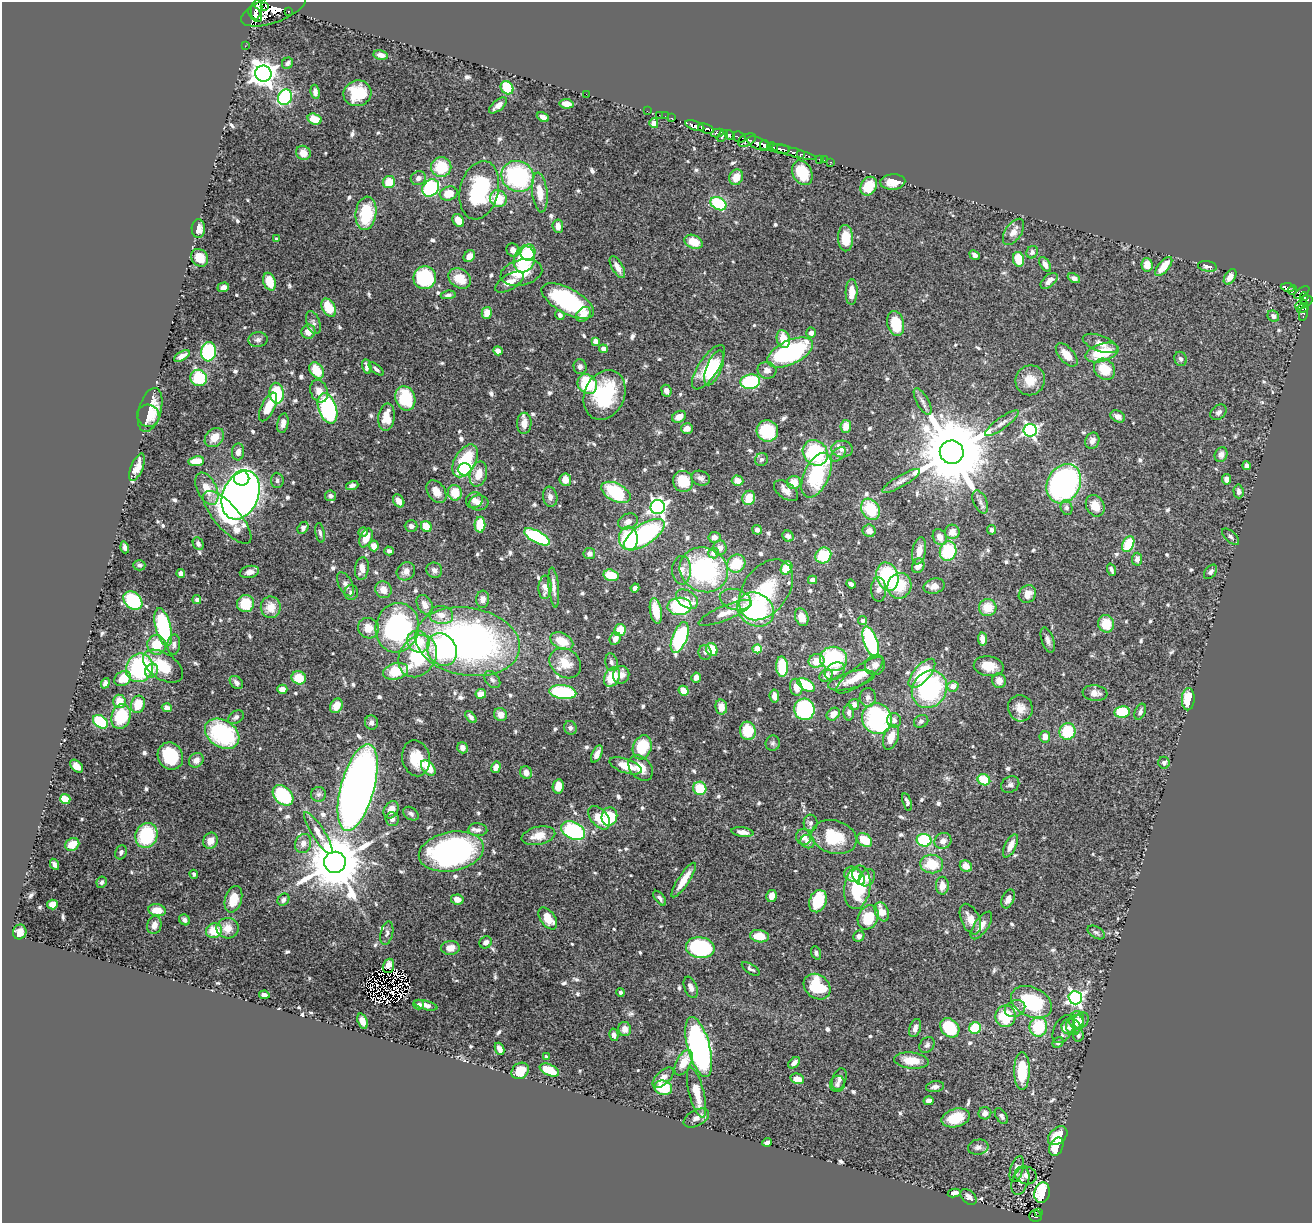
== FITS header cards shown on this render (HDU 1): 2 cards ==
NAXIS1  =                 1310
NAXIS2  =                 1221

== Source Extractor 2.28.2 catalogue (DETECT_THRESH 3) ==
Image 1310 x 1221 px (HDU 1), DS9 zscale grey, 1 PNG px = 1 image px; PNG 1314 x 1225 px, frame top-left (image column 1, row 1221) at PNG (2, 2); each listed source drawn as its Kron ellipse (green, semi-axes under 4 px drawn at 4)
Background 1.06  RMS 0.029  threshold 0.0877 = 3 sigma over >= 5 px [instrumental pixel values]
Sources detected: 748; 4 with non-positive FLUX_AUTO (blend fragments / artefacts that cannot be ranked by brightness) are neither listed nor drawn; of the other 744, the 500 brightest by FLUX_AUTO listed and drawn (244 fainter detections omitted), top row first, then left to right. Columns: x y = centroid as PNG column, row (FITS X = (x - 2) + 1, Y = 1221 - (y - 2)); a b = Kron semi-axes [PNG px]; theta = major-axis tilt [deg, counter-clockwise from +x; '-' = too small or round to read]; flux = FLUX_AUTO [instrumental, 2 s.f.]
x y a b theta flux
264 7 2 2 - 3600
257 9 10 5 80 2500
274 9 34 13 20 6000
288 11 3 3 - 100
255 14 9 5 -55 1800
245 46 2 2 - 15
381 55 7 4 -11 11
287 63 6 5 - 5.3
263 74 8 8 - 2100
507 88 7 6 - 91
315 92 7 4 -82 9.3
357 93 14 12 18 66
586 94 2 2 - 30
285 97 8 7 - 210
566 104 7 4 -9 24
498 105 11 5 39 11
647 111 2 2 - 11
659 115 2 2 - 15
665 116 2 2 - 9.9
543 117 6 4 -26 9.2
672 118 3 2 - 44
314 119 7 5 -17 30
654 123 5 4 - 13
695 126 10 4 -19 990
706 129 8 4 -17 1100
718 133 6 3 8 350
730 135 5 4 - 1100
723 136 7 3 55 460
739 137 7 5 -20 260
747 140 9 6 26 480
759 144 12 6 -22 2400
764 145 5 3 - 1000
773 147 6 3 -33 440
781 149 9 4 -9 1400
792 152 25 4 -15 360
303 153 7 7 - 22
800 154 4 3 - 210
819 159 2 2 - 11
824 160 2 2 - 6.2
830 162 3 3 - 21
441 167 10 10 - 75
802 173 13 9 -63 56
518 176 17 15 -32 250
736 177 8 6 66 26
418 178 8 7 - 11
389 182 6 6 - 37
893 182 12 7 4 27
869 186 10 7 57 42
431 188 9 7 48 210
479 190 30 19 76 200
449 193 9 7 16 35
540 193 20 7 -83 34
498 199 9 8 - 57
718 204 8 6 -30 150
366 213 17 10 83 110
458 220 7 5 -56 28
558 226 7 5 -84 14
198 229 9 6 -88 17
1013 232 15 8 57 18
845 238 13 7 -89 42
277 239 4 3 - 5.4
694 242 9 6 -23 38
513 250 7 6 - 11
528 252 8 7 - 43
1032 252 6 5 - 7.4
975 255 5 4 - 6.6
469 256 6 5 - 15
200 258 9 8 - 34
524 259 13 10 75 130
1018 259 7 5 -78 48
1045 264 8 5 -58 11
1147 265 7 5 -87 25
1164 266 11 5 50 33
1207 266 9 5 -8 8.6
617 267 12 5 -60 17
521 273 21 12 13 60
1230 277 8 5 59 14
425 278 11 11 - 150
460 278 12 9 -32 37
1074 278 6 4 -27 7.7
1049 281 10 5 42 13
269 282 9 6 -72 43
509 282 16 7 31 22
223 287 6 4 18 9.2
1287 287 7 3 -10 170
1292 290 5 3 - 190
852 292 13 6 87 30
1302 292 9 4 34 490
448 295 7 4 9 5.7
1304 296 4 3 - 260
1307 300 6 5 - 380
568 301 29 12 -29 210
1301 305 6 4 28 260
329 308 10 6 -61 52
1303 308 6 3 28 180
487 313 6 5 - 23
1304 313 8 4 75 82
583 314 8 6 46 22
560 315 5 4 - 7.9
1273 316 6 5 - 8
313 323 12 7 -71 7.4
896 324 12 8 -77 65
308 332 7 6 - 24
811 333 5 5 - 8.9
783 339 9 6 -73 39
258 340 10 7 7 8
596 341 4 4 - 17
1100 343 18 8 -21 17
603 349 4 4 - 16
498 351 5 4 - 12
209 352 10 7 84 250
790 352 25 12 25 320
1102 353 17 9 18 76
1067 355 14 7 -49 30
182 356 9 4 29 11
1180 359 7 6 - 6.1
367 366 7 4 -81 9.4
580 367 7 6 - 8
708 367 26 10 56 69
714 368 18 7 68 62
376 369 9 4 -40 5.8
1104 369 11 9 -45 53
317 370 9 6 -56 47
767 370 9 8 - 15
199 378 8 8 - 94
1030 380 15 14 - 36
750 382 10 7 10 170
587 384 10 9 - 120
319 391 11 8 -70 18
666 391 6 5 - 9.7
277 393 10 7 -84 97
604 395 26 20 66 150
405 398 12 10 -71 95
923 401 15 6 -61 10
268 407 15 6 64 40
327 408 16 9 -71 260
150 410 22 11 74 41
1218 412 9 6 40 6.7
148 416 11 11 - 13
1118 416 8 5 -28 11
386 417 14 8 83 35
679 417 7 5 29 17
283 423 10 5 79 11
524 423 10 7 86 21
1002 423 20 5 36 13
846 426 6 5 - 26
687 428 6 5 - 15
1030 430 6 6 - 450
767 431 11 10 - 92
214 437 11 8 44 28
1092 441 8 7 - 9.9
842 449 10 8 -5 13
238 452 8 6 83 15
952 452 12 11 - 29000
815 453 13 11 -48 160
838 454 9 5 43 6.2
1221 455 7 6 - 10
761 459 7 6 - 5.8
196 461 8 5 7 40
465 461 18 10 60 110
1246 465 4 4 - 6.4
137 467 15 6 68 19
465 469 7 6 - 350
478 474 13 8 74 32
817 475 24 12 65 170
241 478 8 7 - 470
701 478 9 7 -17 8.7
1226 479 5 4 - 11
277 480 7 6 - 5.8
565 480 6 5 - 21
683 481 10 10 - 61
738 481 6 5 - 21
901 481 21 6 30 13
794 482 7 6 - 32
1064 484 20 16 62 600
352 485 6 4 17 7
207 489 17 9 -64 35
786 491 14 8 -36 15
1238 491 7 5 -86 5.9
436 492 12 8 -56 21
616 492 16 9 -28 140
455 493 8 7 - 41
241 495 25 17 67 2300
331 496 5 5 - 8.2
550 497 10 7 -80 10
749 498 7 6 - 37
474 500 9 7 33 12
399 501 7 5 -57 18
980 502 12 6 -66 8.1
479 503 9 7 5 16
1095 506 11 9 -61 26
658 507 7 7 - 780
1066 507 8 6 -77 6.3
870 509 11 8 -58 82
227 517 33 12 -49 140
628 521 10 7 24 14
480 525 8 5 89 50
411 526 6 6 - 6.6
426 526 6 5 - 35
303 528 6 5 - 9.3
757 530 5 4 - 6.5
991 530 5 4 - 5.8
869 531 6 6 - 12
363 532 4 4 - 5.3
952 532 7 7 - 19
320 533 10 4 -80 5.3
644 535 23 10 34 300
788 536 6 5 - 11
537 537 14 6 -28 190
714 537 6 5 - 10
940 537 8 6 -62 20
1231 537 10 5 -42 5.7
366 538 10 6 65 31
628 538 12 9 -86 130
198 544 6 5 - 8
1128 544 8 5 64 81
374 546 5 5 - 22
125 547 6 4 -72 6.3
720 548 7 6 - 13
389 551 5 4 - 6
919 551 14 7 79 23
948 551 10 8 76 120
713 553 5 5 - 17
589 554 6 5 - 9
823 555 8 7 - 78
1137 559 6 5 - 9.5
736 564 9 8 - 64
139 565 6 5 - 5.8
918 566 7 6 - 19
362 568 11 7 81 19
787 568 7 5 60 60
434 570 8 7 - 9.9
682 570 14 9 89 17
704 570 25 22 -25 310
1111 570 6 3 -70 5.6
406 571 10 8 44 13
249 572 10 6 11 12
1210 572 8 5 51 6.4
181 573 4 4 - 9.9
611 575 7 5 -16 54
887 577 14 10 -73 200
813 580 4 4 - 9.2
345 584 13 6 -63 9.4
851 584 5 4 - 8.4
899 586 13 12 - 53
934 586 11 7 14 15
545 587 11 6 87 19
554 587 20 5 -84 12
635 588 4 4 - 7
879 589 12 7 -89 13
383 590 8 8 - 18
766 590 34 22 54 110
351 593 7 7 - 8.4
1027 594 9 8 - 20
483 599 8 6 85 13
687 599 12 8 -34 14
133 600 10 8 -42 150
197 600 4 4 - 5.6
735 600 16 10 -17 18
246 603 9 8 - 58
425 605 11 7 -60 18
679 606 12 8 3 170
271 607 10 10 - 34
988 608 9 8 - 40
756 610 19 16 -34 230
656 611 13 6 -80 47
725 613 29 7 22 26
441 615 12 9 -7 22
802 617 9 6 -70 23
863 621 4 4 - 6.7
1106 624 9 8 - 50
163 627 19 7 -75 200
368 628 10 10 - 26
397 628 25 21 78 370
620 630 6 6 - 41
680 637 16 7 69 190
615 639 6 5 - 13
982 639 7 4 -81 15
1048 640 13 6 -73 9.3
562 641 12 8 -27 46
418 642 12 10 -38 58
468 642 52 34 -9 890
871 642 16 7 -71 190
156 645 10 9 - 50
174 645 10 6 87 8.1
757 649 4 4 - 66
442 650 17 14 -60 170
712 650 7 5 -64 54
705 652 7 6 - 5.9
418 656 22 18 56 130
834 659 13 12 - 170
816 661 8 6 11 30
611 662 9 6 -78 8
565 663 17 13 -39 40
875 665 10 9 - 12
163 666 22 13 -34 59
989 666 15 10 -10 36
782 667 10 6 -87 72
139 668 14 13 - 220
152 671 7 6 - 13
396 671 13 8 15 64
835 671 11 8 32 13
922 673 18 8 49 97
621 675 9 8 - 19
860 675 28 9 36 36
826 676 7 5 39 13
612 677 10 7 62 69
299 678 7 6 - 42
696 678 5 5 - 14
123 679 9 7 34 37
492 680 10 6 -49 7.2
851 680 24 8 15 22
999 681 7 6 - 17
236 682 8 5 -43 7.7
105 683 5 4 - 7
806 685 10 5 -30 68
953 686 5 5 - 20
796 687 9 6 -78 18
282 689 5 4 - 17
929 689 19 17 57 260
684 691 5 4 - 35
563 692 13 7 -8 170
1095 693 12 8 -6 16
481 694 5 5 - 24
774 696 6 5 - 14
868 697 9 8 - 8.7
1188 699 11 6 87 53
119 701 7 6 - 30
138 704 9 7 70 38
854 704 5 5 - 8.5
336 706 8 6 61 27
721 707 7 6 - 23
167 708 5 4 - 14
1020 708 13 12 - 24
804 709 11 10 - 170
1122 712 7 6 - 75
1140 712 8 5 66 7.3
849 713 8 5 90 7.3
501 714 7 6 - 16
833 714 7 5 44 16
121 716 13 9 74 86
236 717 8 6 34 6.1
471 717 7 4 -49 7.5
877 719 16 14 -65 270
894 720 7 7 - 10
921 721 7 6 - 6.3
100 722 8 6 -36 120
371 723 7 6 - 8.7
570 728 7 6 - 6.9
748 731 9 8 - 76
1067 731 8 8 - 79
222 734 18 13 -33 210
891 737 13 7 71 29
1045 737 6 5 - 17
773 743 7 7 - 5.4
642 747 12 9 71 85
462 748 6 5 - 11
597 754 9 4 64 14
170 756 14 12 -61 96
416 758 18 13 -77 54
196 760 8 6 43 13
1164 763 6 5 - 5.3
77 766 8 5 -43 17
625 766 17 7 -19 38
496 767 6 4 74 16
428 768 9 5 -48 52
641 768 14 10 -48 28
526 772 6 6 - 13
984 780 6 5 - 54
1010 784 9 7 30 7.2
558 786 7 5 79 26
358 787 45 16 74 2800
700 788 7 6 - 56
318 794 7 7 - 6.1
283 795 12 8 -42 130
65 799 5 5 - 57
907 802 9 4 -72 5.8
391 810 9 7 57 18
411 814 8 6 -33 6.5
609 817 9 8 - 84
599 818 14 8 -49 43
392 819 7 6 - 8.9
811 823 8 7 - 5.8
478 830 9 6 -5 7
573 831 13 8 -26 220
742 832 11 5 -8 14
318 833 24 6 -58 19
146 835 13 11 67 140
538 836 17 9 12 30
804 837 8 7 - 16
834 837 23 16 -16 83
864 840 8 6 -39 48
924 840 7 6 - 110
210 841 8 7 - 20
943 841 8 8 - 14
808 842 7 6 - 9.7
303 843 10 8 72 12
72 844 7 6 - 40
1010 846 12 5 64 17
121 852 7 5 67 6.4
451 852 33 19 10 520
335 862 11 10 - 16000
54 864 6 4 -62 6.9
932 864 11 9 -6 55
966 866 6 5 - 20
194 874 4 4 - 5.4
853 874 9 7 -17 24
859 877 8 5 -58 25
867 878 9 7 51 15
684 880 20 5 57 37
102 882 6 5 - 5.8
942 886 9 6 90 20
857 887 22 13 81 150
772 896 6 5 - 16
660 898 9 4 -52 5.9
233 899 13 8 73 36
457 899 6 5 - 16
1008 899 10 6 67 15
283 900 6 5 - 8.4
818 901 11 8 69 90
52 904 5 5 - 17
157 910 9 6 -9 32
882 912 10 6 -68 30
868 917 13 9 64 69
548 919 12 7 -55 33
970 919 16 9 -66 24
184 920 6 5 - 6.8
154 925 9 7 78 13
981 925 16 7 55 22
228 928 11 10 - 25
214 931 8 7 - 46
20 932 7 6 - 14
1096 932 9 5 -31 5.6
387 933 12 6 77 6.9
759 936 9 6 -9 37
859 936 6 5 - 9.2
486 942 6 5 - 9.4
450 948 9 7 4 18
700 948 14 10 -9 230
816 953 7 4 -69 5.3
388 966 7 5 71 8.7
751 969 10 4 -32 5.2
691 987 11 6 -68 11
817 987 14 11 -39 90
621 992 4 4 - 5.7
264 995 5 4 - 8.8
1075 998 7 6 - 580
1032 1002 22 14 -27 160
419 1005 5 5 - 6.1
426 1005 12 4 -14 14
1015 1009 10 8 25 13
1005 1016 11 10 - 81
1077 1020 8 7 - 11
1081 1020 9 7 56 10
362 1021 8 5 -71 17
1075 1024 10 8 48 12
1038 1027 10 9 - 98
1071 1027 10 8 -17 13
915 1028 9 5 70 9.1
950 1028 11 8 -46 82
975 1028 6 5 - 79
625 1029 7 6 - 12
1063 1029 15 9 60 11
614 1035 6 4 -78 7.1
1078 1035 6 5 - 5.5
1058 1042 6 5 - 6
927 1045 8 7 - 6.9
699 1047 31 11 -75 700
499 1049 6 4 -66 11
546 1057 3 3 - 5.3
911 1061 17 8 -6 42
684 1063 14 7 62 36
794 1063 7 4 41 11
549 1070 10 5 -24 56
520 1071 9 7 37 37
1022 1071 19 8 89 85
663 1078 13 6 44 16
797 1079 7 5 -12 20
839 1079 11 6 71 9.1
837 1084 8 7 - 6.6
935 1087 9 5 9 8
663 1088 9 7 -16 63
697 1093 26 7 -76 48
929 1101 5 4 - 8.9
985 1113 6 6 - 12
1001 1116 9 5 -56 6.4
696 1118 14 8 28 13
956 1118 14 9 15 50
1058 1136 11 7 43 50
767 1142 5 3 - 5.5
978 1147 10 7 10 8.7
1056 1147 9 6 62 33
1017 1169 13 6 74 16
1026 1175 11 9 -17 8.4
1020 1181 14 8 70 8.5
954 1193 6 4 9 11
1042 1193 10 7 77 180
969 1197 9 6 -44 9.3
1038 1212 3 2 - 13
1035 1216 6 5 - 70
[244 fainter detections neither listed nor drawn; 4 non-positive-flux detections neither listed nor drawn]